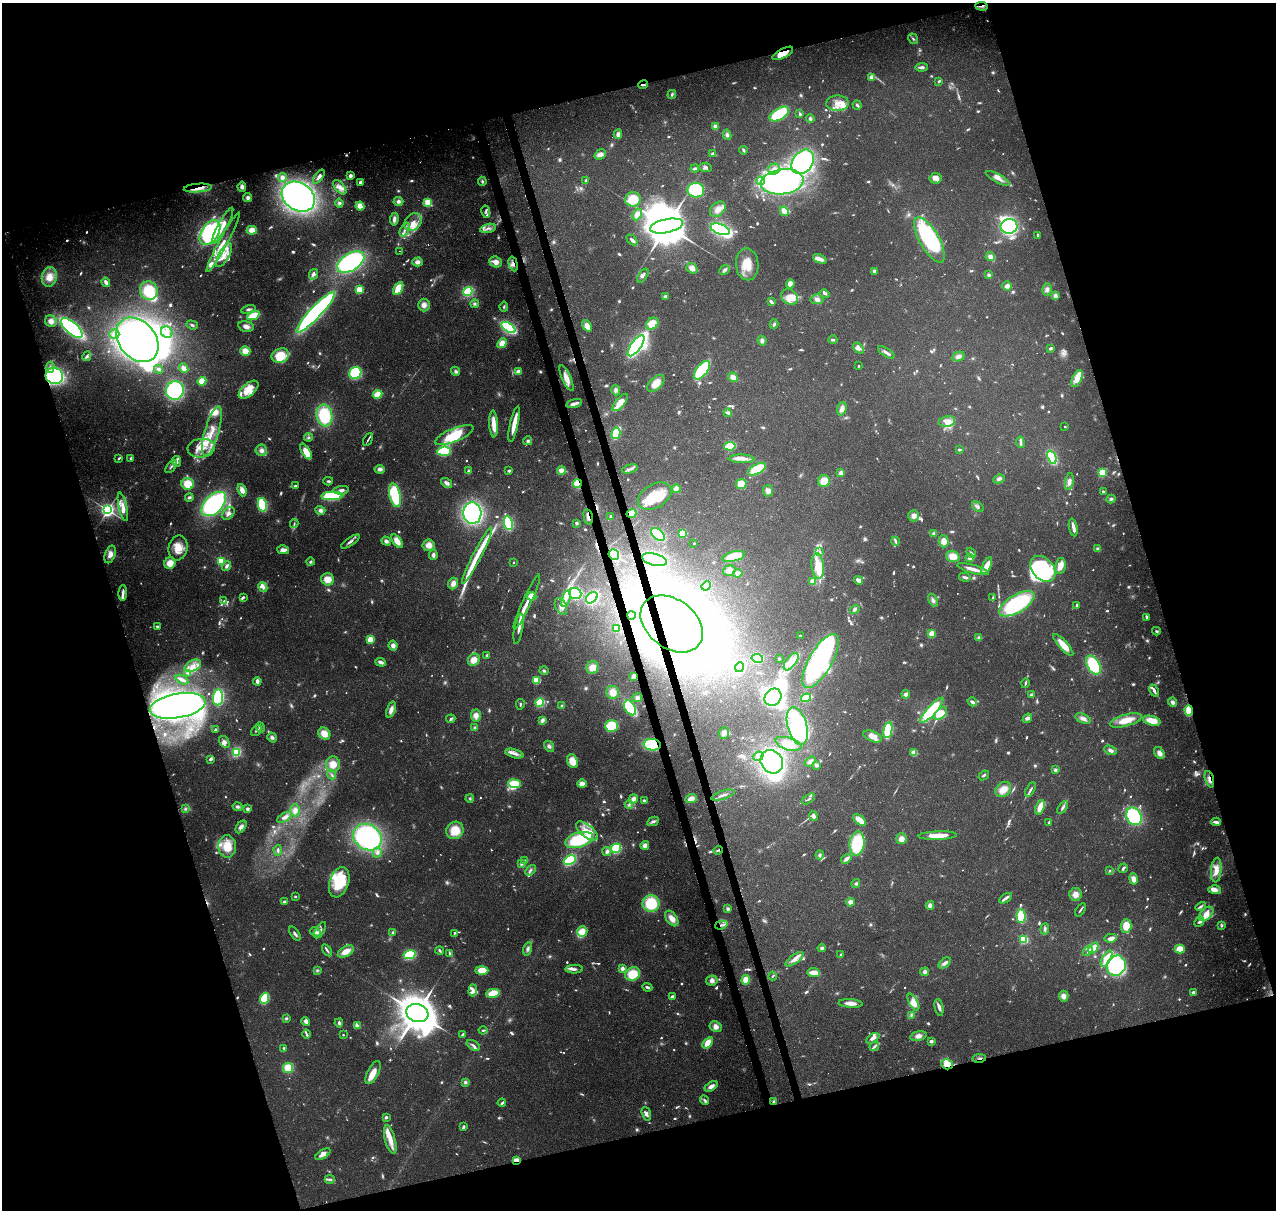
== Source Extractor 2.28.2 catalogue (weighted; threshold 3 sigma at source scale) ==
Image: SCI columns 115-5207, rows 129-4960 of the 5323 x 5036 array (HDU 1 of 3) = the unmasked area's bounding box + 8 px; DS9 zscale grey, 4 x 4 block average (1 PNG px = mean of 4 x 4 image px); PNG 1278 x 1212 px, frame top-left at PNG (2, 3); each listed source drawn as its Kron ellipse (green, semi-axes under 4 px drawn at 4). Shown black and unused: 34% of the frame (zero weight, under 3 of 4 exposures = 7% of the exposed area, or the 3 px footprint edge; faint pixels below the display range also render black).
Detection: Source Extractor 2.28.2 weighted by HDU 2 'WHT'. Background 0.0736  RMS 0.0034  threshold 0.0152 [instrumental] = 3 sigma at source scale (4.5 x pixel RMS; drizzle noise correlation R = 1.50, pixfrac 1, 0.0396/0.0396 arcsec/px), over >= 5 px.
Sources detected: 1297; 96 too faint to see at this stretch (4 x 4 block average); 26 inside a brighter object's white glare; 7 cosmic-ray / hot-pixel residue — neither listed nor drawn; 28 coinciding with a brighter row at this scale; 167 inside a brighter listed object's ellipse — not listed separately; of the other 973, all 500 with FLUX_AUTO >= 3.54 (the completeness limit of this list) listed and drawn (473 fainter detections not listed), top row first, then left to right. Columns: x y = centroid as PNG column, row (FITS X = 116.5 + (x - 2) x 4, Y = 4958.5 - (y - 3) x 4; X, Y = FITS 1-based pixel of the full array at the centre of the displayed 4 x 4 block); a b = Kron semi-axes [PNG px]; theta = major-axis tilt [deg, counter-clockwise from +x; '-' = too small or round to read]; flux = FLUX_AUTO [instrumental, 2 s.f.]
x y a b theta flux
982 6 6 2 -5 6.9
913 39 5 3 - 4.8
783 53 11 4 28 35
921 67 6 3 4 9.9
871 77 4 3 - 13
939 81 3 2 - 4.2
643 84 5 2 - 5.8
672 94 4 3 - 4.2
837 103 11 7 0 25
857 105 5 2 - 6.2
779 114 11 5 30 110
800 114 3 3 - 4
810 119 4 3 - 5
715 126 4 3 - 11
618 134 4 3 - 9.5
727 135 5 4 - 5.7
743 150 4 2 - 5.3
713 153 4 3 - 5.5
600 154 6 4 38 12
803 162 13 10 55 320
705 167 6 4 -6 7.4
695 169 4 3 - 5.1
774 169 6 5 - 13
350 176 3 3 - 9.8
282 177 4 4 - 7.4
319 177 8 3 54 8.9
935 178 6 5 - 11
998 178 13 4 -29 13
482 181 5 3 - 4.4
586 181 3 2 - 8.2
761 181 5 3 - 6.6
361 182 2 2 - 36
782 182 22 12 8 580
242 187 5 3 - 9.5
340 187 8 5 -49 15
198 188 14 3 4 20
696 190 8 7 - 160
298 197 17 14 -33 790
248 198 5 4 - 7.2
633 199 8 7 - 58
398 201 5 4 - 7.8
339 203 4 4 - 4.9
428 203 2 2 - 160
360 206 4 4 - 28
718 209 9 6 42 19
784 211 5 3 - 24
486 212 6 3 -79 5.2
637 215 6 4 69 16
394 219 6 3 82 9.9
413 222 9 7 49 21
223 226 20 4 61 36
666 226 16 7 12 16000
1009 226 8 7 - 220
488 228 8 3 13 11
720 229 10 5 -19 230
252 230 5 4 - 25
405 230 7 2 62 6.7
210 233 14 8 57 290
1038 235 4 2 - 4.2
632 240 6 3 -44 7.5
929 240 25 9 -60 380
223 242 34 4 62 27
399 251 2 2 - 4.5
224 255 13 5 60 23
990 257 5 3 - 11
820 259 7 3 -24 15
351 262 15 8 33 380
417 262 5 4 - 11
496 262 6 5 - 16
513 264 7 3 -76 10
747 264 16 11 -86 49
692 268 6 5 - 16
725 270 6 3 41 7.1
874 271 3 3 - 5
313 274 5 4 - 8.4
989 275 3 3 - 4.7
643 276 8 2 57 4.8
49 277 10 7 77 31
106 282 5 3 - 12
790 284 4 4 - 17
1007 286 5 4 - 9.8
398 288 7 4 60 44
1047 289 6 5 - 9.1
359 290 2 2 - 130
149 291 9 9 - 74
468 292 4 3 - 99
825 294 5 3 - 4.2
665 296 2 2 - 12
1055 296 4 3 - 10
790 297 9 7 -36 34
817 299 6 5 - 10
771 302 4 2 - 12
475 304 4 4 - 5.8
424 305 6 6 - 15
504 307 5 3 - 3.6
248 309 7 3 13 6.2
316 312 27 5 47 630
253 316 6 3 24 72
51 321 6 5 - 17
652 324 7 5 38 38
774 324 5 3 - 4.6
192 325 6 3 -19 4.6
246 326 8 5 -13 13
587 326 6 4 -54 23
72 328 13 6 -41 340
508 328 8 4 -33 240
167 332 6 5 - 13
114 334 5 4 - 9.4
137 340 25 18 -50 980
833 340 4 2 - 4.9
762 341 5 4 - 7.7
502 343 5 4 - 27
636 346 12 5 54 310
858 348 6 4 -46 17
1050 348 4 2 - 4.4
245 351 5 5 - 26
886 352 9 2 -33 11
87 356 5 4 - 4.7
280 356 9 7 22 61
958 357 6 4 23 9.4
859 366 2 2 - 6.7
50 367 5 3 - 6.9
184 368 5 3 - 14
159 369 4 3 - 4.6
702 370 11 5 52 170
456 371 5 4 - 5.6
518 372 4 3 - 14
355 373 6 5 - 140
54 376 9 8 - 280
733 377 5 4 - 13
566 378 14 4 -65 24
1077 378 9 4 65 31
202 381 4 4 - 32
656 383 10 6 44 32
175 390 9 9 - 220
248 390 12 6 41 47
616 390 5 4 - 6.8
378 394 5 4 - 36
620 402 10 4 50 30
574 404 8 2 15 13
842 409 7 4 72 13
728 413 4 3 - 5.9
324 415 11 8 -81 120
947 421 8 5 10 21
494 424 13 3 -87 29
514 424 18 3 77 45
1065 426 2 2 - 5.7
212 431 25 7 74 54
616 433 6 3 75 88
454 435 21 6 22 79
308 438 4 3 - 4.4
368 440 7 2 61 4.1
528 441 4 3 - 5.6
1020 442 5 2 - 8
730 446 6 3 10 110
201 448 14 9 8 40
261 450 6 5 - 11
959 450 3 2 - 4
306 451 9 3 -57 43
444 451 7 4 4 140
1052 457 7 4 -67 120
119 458 3 2 - 5.2
131 458 3 2 - 5.4
741 459 13 3 -2 16
177 462 5 4 - 7.1
171 467 7 2 50 5.3
380 469 5 3 - 9.6
630 469 8 3 15 7.2
757 469 10 5 29 78
561 470 4 3 - 18
468 471 4 3 - 3.8
509 471 3 3 - 3.6
841 473 4 4 - 8.8
1102 473 2 2 - 220
999 479 6 4 27 6.5
328 481 5 2 - 4
824 481 6 5 - 35
1069 481 8 4 80 11
447 483 6 3 -35 11
188 484 6 6 - 44
577 484 4 3 - 29
741 484 5 5 - 44
295 486 4 3 - 4.5
676 489 4 4 - 14
242 490 6 3 -70 18
341 490 8 4 7 9.5
768 491 5 5 - 11
1103 492 3 2 - 3.7
395 495 12 5 -77 140
332 496 10 4 1 120
655 496 18 12 30 63
189 497 4 3 - 4.6
1111 499 4 3 - 4.6
214 504 15 9 45 320
262 505 7 4 -77 130
123 507 14 4 -77 20
978 507 6 3 -34 5.8
108 510 3 3 - 870
320 510 5 4 - 8.8
228 513 7 5 52 11
472 513 11 9 -86 380
631 513 5 4 - 24
611 516 2 2 - 6.2
914 516 6 5 - 13
588 517 8 2 -78 8.3
508 523 7 4 -80 130
577 523 3 3 - 3.9
294 524 4 2 - 3.5
1073 527 9 3 -79 14
682 533 4 3 - 40
934 533 4 3 - 5.4
658 534 8 5 -40 130
386 541 5 4 - 8.7
397 541 8 4 -52 24
895 541 4 2 - 7.1
944 541 6 5 - 19
350 542 11 3 33 8.4
694 543 2 2 - 3.8
429 545 6 5 - 21
178 548 12 9 76 34
1097 549 4 3 - 4.6
283 550 6 4 -14 12
820 551 4 3 - 3.8
971 553 6 2 -52 3.8
110 554 9 5 72 16
614 554 5 5 - 85
433 555 5 4 - 7.7
477 556 32 3 63 54
734 556 11 5 15 64
953 556 7 5 -18 27
970 558 4 4 - 8.4
654 560 12 6 -14 400
221 561 2 2 - 230
310 562 4 3 - 4.2
514 562 2 2 - 4.1
170 563 6 5 - 31
226 566 5 3 - 8.4
818 566 13 6 -85 42
987 566 9 4 65 30
1060 566 8 5 79 24
973 569 16 3 -16 22
1043 569 15 10 -48 230
729 571 6 5 - 10
738 573 4 3 - 8.6
965 577 5 3 - 6.6
328 579 6 6 - 29
859 580 4 2 - 19
813 581 3 3 - 33
453 583 6 5 - 16
706 586 5 3 - 21
263 587 5 4 - 8.3
123 593 8 3 87 9.8
575 593 6 5 - 120
532 596 5 4 - 30
243 597 4 2 - 4.3
592 598 6 4 40 180
993 598 3 2 - 4.7
566 599 8 4 72 14
933 600 7 4 -59 7.4
224 601 3 3 - 4.2
527 602 30 3 65 25
1017 604 20 9 31 200
1077 605 4 2 - 6.3
561 606 9 5 -63 13
855 609 5 3 - 6
631 616 4 4 - 14
1147 617 4 2 - 7
672 624 34 24 -37 1700
158 627 3 2 - 7.5
519 629 15 3 80 11
616 629 4 3 - 18
1156 631 4 2 - 3.5
932 634 2 2 - 81
800 636 2 2 - 4.2
979 637 4 3 - 4.4
370 639 2 2 - 110
1063 645 14 4 -48 34
393 646 5 4 - 11
487 656 2 2 - 9.9
757 658 6 4 -11 83
779 659 2 2 - 12
474 660 6 5 - 22
821 661 30 11 60 440
381 662 5 3 - 9.7
791 662 10 5 52 30
1093 665 10 6 -61 140
193 666 9 5 26 19
739 667 5 4 - 150
592 668 6 6 - 26
544 671 4 3 - 4.4
188 673 3 3 - 3.8
634 676 3 3 - 20
182 680 7 2 -23 9.3
536 680 4 3 - 40
257 681 4 3 - 9.2
1025 683 5 2 - 5.7
1154 690 6 2 -68 11
613 692 6 6 - 25
906 694 4 4 - 7.8
1031 695 4 3 - 3.8
218 697 8 5 84 130
773 697 9 7 50 200
637 698 5 4 - 6.9
806 698 5 3 - 61
540 702 4 3 - 69
972 702 5 3 - 7.7
1172 702 4 3 - 7.6
520 704 5 2 - 3.8
178 706 28 12 10 980
562 706 4 3 - 3.8
630 708 8 5 -58 130
391 710 8 4 70 16
932 710 16 4 48 160
1189 710 5 3 - 69
940 714 8 4 43 68
476 716 6 5 - 16
1027 718 5 4 - 8.1
451 719 5 3 - 4.1
1083 719 8 4 -21 12
542 720 4 3 - 9.3
1126 720 16 6 16 40
1152 721 9 4 -14 42
611 726 6 6 - 85
797 726 19 9 -75 280
260 727 5 4 - 5.8
475 728 4 3 - 3.9
215 730 3 2 - 4.3
256 730 6 2 53 4.9
888 730 8 4 80 130
724 733 6 5 - 11
324 734 6 5 - 28
873 736 10 5 -23 21
272 737 5 4 - 7.7
224 742 6 4 -58 9.4
788 744 13 6 -17 31
652 745 8 5 -6 150
549 746 6 4 -58 7.4
1111 750 7 4 -22 8.5
236 752 3 2 - 200
914 753 3 3 - 31
1159 753 7 4 -58 13
514 754 9 3 -16 13
758 756 5 4 - 7.4
210 759 3 2 - 8.2
572 761 7 5 -69 36
810 761 6 4 37 9.1
772 762 12 10 -57 580
333 764 7 7 - 31
817 765 3 3 - 8.1
1055 770 4 4 - 4.4
332 775 5 2 - 4.2
984 775 6 3 39 4.2
1209 779 9 3 -73 9.7
514 784 6 4 -7 55
582 784 5 3 - 18
1003 789 9 6 40 26
1030 790 8 2 60 6.6
723 795 12 2 18 9
470 798 4 3 - 3.6
633 799 5 4 - 11
691 799 6 4 22 17
808 799 7 2 35 4.6
644 801 4 3 - 5.2
629 805 4 2 - 3.7
238 807 5 3 - 6.6
1040 807 7 3 71 42
1063 808 7 2 55 7.5
185 809 4 3 - 3.9
247 809 4 3 - 5.5
295 810 6 4 89 12
813 816 5 4 - 8.3
1134 816 9 7 -59 210
284 817 8 4 30 10
860 820 7 4 -39 29
653 821 6 3 26 7.2
1049 822 3 2 - 4.2
1216 822 5 3 - 6.2
241 827 7 4 55 10
455 830 9 8 - 49
587 831 13 6 -39 36
938 836 19 4 2 40
368 837 15 12 -35 360
901 839 5 5 - 15
579 840 14 7 17 140
857 844 12 7 83 120
645 845 4 4 - 11
227 847 11 9 -86 50
616 848 5 4 - 76
278 850 5 2 - 4.1
718 850 5 2 - 3.8
607 851 5 4 - 8.4
377 852 5 4 - 8.4
820 855 4 3 - 4.5
846 859 5 3 - 10
525 860 4 2 - 3.5
570 860 6 4 28 110
521 864 4 3 - 4.4
1123 868 5 2 - 5.8
530 870 6 3 47 5.5
1216 870 12 5 85 26
1109 871 2 2 - 4.7
1133 879 6 4 -78 17
339 882 15 9 71 110
856 883 4 3 - 4.2
1215 890 6 4 -1 14
1075 894 6 6 - 18
295 896 2 2 - 3.6
1006 898 7 2 33 8.6
284 902 2 2 - 15
850 902 4 4 - 12
651 903 8 8 - 90
930 905 4 4 - 9
1201 906 5 3 - 6.1
728 909 4 4 - 4.7
1080 910 7 2 56 3.9
1206 914 8 5 45 21
1021 916 7 4 -86 75
672 918 9 5 -55 22
1199 922 5 3 - 4.3
721 925 6 2 17 6.4
1221 925 4 3 - 4.5
1126 926 7 5 89 40
1045 929 5 3 - 5.6
320 930 9 3 60 5.9
582 931 5 5 - 27
315 932 6 4 -27 13
393 932 4 3 - 4
454 933 3 2 - 3.8
295 934 8 2 -54 6.7
1111 938 6 3 11 10
1024 939 2 2 - 240
822 948 4 4 - 4.9
1093 948 6 3 56 18
528 949 7 3 72 6.9
1180 949 5 4 - 30
327 950 7 2 -55 5
346 951 9 5 29 26
440 951 4 2 - 4.7
1088 951 6 3 51 6.6
450 953 4 2 - 5.2
410 955 6 4 13 100
841 955 2 2 - 20
794 959 10 3 37 16
1106 959 9 3 61 57
945 963 7 3 39 9.4
1116 966 10 9 - 240
622 968 2 2 - 36
574 969 8 3 0 7.6
317 970 4 3 - 3.5
482 970 6 4 0 51
814 972 6 2 -6 38
925 972 4 4 - 7.8
633 974 8 6 30 59
773 976 4 2 - 3.7
746 980 5 4 - 30
712 981 6 5 - 11
647 987 5 3 - 4.7
473 991 6 3 87 12
493 993 7 4 12 41
1193 993 4 3 - 6
1064 996 5 4 - 15
672 997 3 2 - 9.9
264 998 6 4 69 98
913 1002 9 4 -62 25
850 1003 12 3 -3 20
939 1007 8 3 -78 7.8
417 1013 11 9 -18 8300
911 1015 4 3 - 3.8
286 1018 3 3 - 3.6
306 1021 4 3 - 13
339 1023 4 3 - 5.5
357 1026 3 3 - 6.7
716 1027 6 5 - 13
483 1030 4 2 - 4.2
306 1034 4 3 - 3.6
463 1034 4 2 - 3.7
343 1035 2 2 - 3.6
918 1036 8 5 15 13
873 1038 7 3 32 12
931 1041 3 3 - 6.4
708 1043 6 4 54 29
473 1045 7 2 -33 6.1
874 1046 5 2 - 5.9
284 1048 4 3 - 3.7
979 1058 7 2 9 4.2
947 1064 6 5 - 34
288 1068 5 5 - 41
373 1073 12 5 63 30
465 1082 4 4 - 4.8
711 1086 7 4 31 13
704 1100 5 3 - 4.3
774 1101 3 3 - 3.9
502 1103 4 2 - 5.3
646 1114 7 4 -74 9.1
386 1117 2 2 - 6.5
463 1127 3 2 - 5.8
390 1139 15 5 -76 28
323 1154 8 4 34 17
516 1160 3 2 - 30
330 1179 5 2 - 7.8
Overlapping masked pixels (flux is a lower limit): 21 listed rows (the first 20) at x y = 982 6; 783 53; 643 84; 198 188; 513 264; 54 376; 577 484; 631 513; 588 517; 614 554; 654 560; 672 624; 634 676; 1189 710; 652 745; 1209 779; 718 850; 721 925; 979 1058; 947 1064